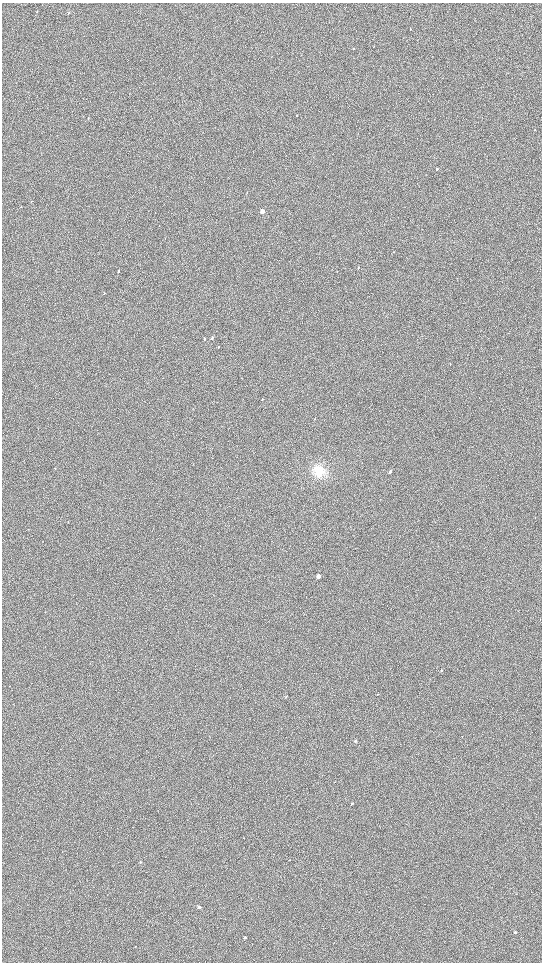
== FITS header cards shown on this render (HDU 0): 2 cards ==
NAXIS1  =                 1080 / length of data axis 1
NAXIS2  =                 1920 / length of data axis 2

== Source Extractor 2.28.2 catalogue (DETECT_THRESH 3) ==
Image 1080 x 1920 px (HDU 0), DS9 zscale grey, zoomed out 1/2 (1 PNG px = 2 x 2 image px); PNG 544 x 964 px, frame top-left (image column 1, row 1919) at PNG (2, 3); no overlay
Background 914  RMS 120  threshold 374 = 3 sigma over >= 5 px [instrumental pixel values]
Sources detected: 29; all 29 listed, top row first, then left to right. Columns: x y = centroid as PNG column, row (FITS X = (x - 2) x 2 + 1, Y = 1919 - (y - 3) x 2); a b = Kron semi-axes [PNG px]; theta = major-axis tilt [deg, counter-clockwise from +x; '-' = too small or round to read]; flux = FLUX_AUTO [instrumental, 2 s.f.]
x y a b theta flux
37 12 2 2 - 10000
69 13 3 2 - 16000
353 48 3 2 - 16000
297 115 3 2 - 14000
88 118 3 2 - 13000
437 169 3 2 - 25000
31 201 3 2 - 8700
21 207 2 2 - 9000
262 211 3 2 - 180000
358 268 3 2 - 11000
118 271 3 2 - 30000
104 293 3 2 - 12000
212 338 4 3 - 31000
204 339 3 2 - 17000
55 469 3 2 - 7100
319 471 11 11 - 410000
390 472 3 2 - 43000
68 522 3 2 - 7300
318 576 3 2 - 170000
441 671 3 2 - 22000
378 694 3 2 - 12000
286 697 3 2 - 21000
355 741 3 2 - 50000
352 803 2 2 - 40000
290 860 2 1 - 7000
140 862 2 2 - 19000
199 907 2 2 - 110000
515 932 2 2 - 41000
245 938 2 2 - 61000